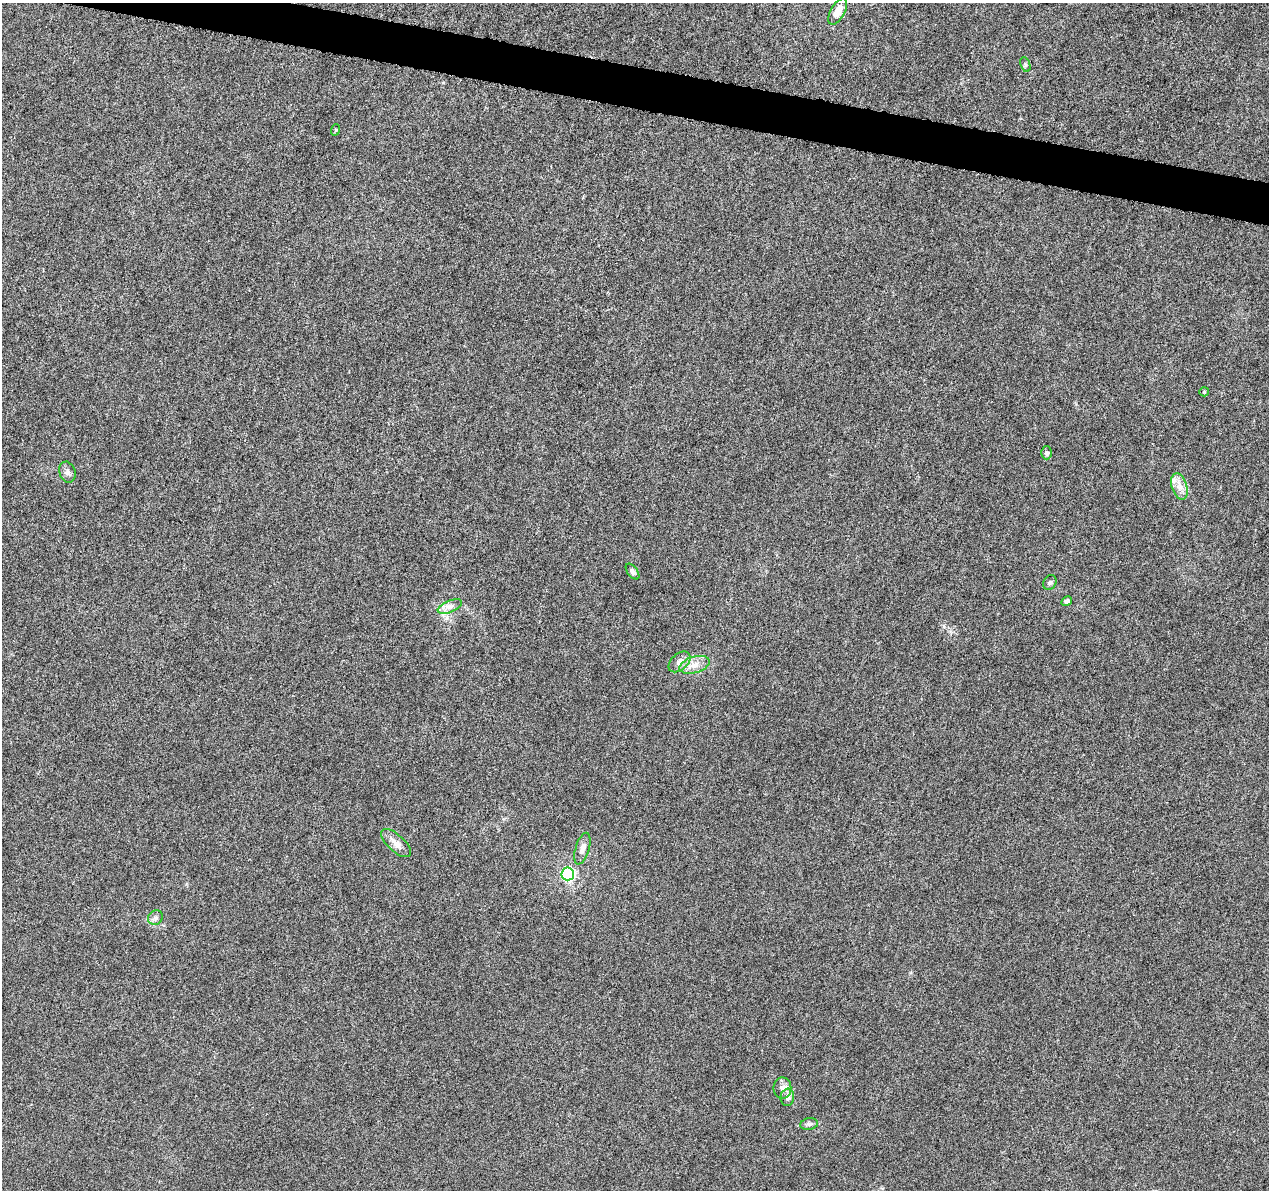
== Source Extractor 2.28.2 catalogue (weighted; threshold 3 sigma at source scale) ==
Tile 11 of 4 x 4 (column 3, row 3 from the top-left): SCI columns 2538-3804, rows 1421-2608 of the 5093 x 5273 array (HDU 1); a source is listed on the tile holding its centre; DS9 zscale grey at full resolution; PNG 1271 x 1192 px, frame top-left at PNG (2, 3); each listed source drawn as its Kron ellipse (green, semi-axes under 4 px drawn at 4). Shown black and unused: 3% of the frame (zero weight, under 5 of 10 exposures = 1% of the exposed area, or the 3 px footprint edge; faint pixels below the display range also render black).
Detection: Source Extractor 2.28.2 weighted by HDU 2 'WHT'; one run over the whole footprint, this tile lists its part. Background 5.98e-04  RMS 8.6e-04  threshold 0.00351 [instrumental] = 3 sigma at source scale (4.09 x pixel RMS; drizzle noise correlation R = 1.36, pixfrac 0.8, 0.0396/0.0396 arcsec/px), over >= 5 px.
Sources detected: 22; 2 inside a brighter listed object's ellipse — not listed separately; the other 20 listed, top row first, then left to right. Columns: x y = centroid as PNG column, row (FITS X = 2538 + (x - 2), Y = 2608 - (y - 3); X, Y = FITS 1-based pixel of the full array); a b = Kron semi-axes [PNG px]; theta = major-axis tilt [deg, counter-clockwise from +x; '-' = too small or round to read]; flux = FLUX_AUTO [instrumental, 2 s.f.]
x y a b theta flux
838 11 14 7 61 1.1
1025 65 8 4 -71 0.14
335 130 6 4 71 0.081
1204 392 5 4 - 0.086
1046 453 6 5 - 0.19
67 472 11 8 -71 0.33
1179 486 13 7 -72 0.57
633 572 9 5 -53 0.21
1050 582 8 6 58 0.17
1067 601 6 4 29 0.19
450 607 13 6 23 0.44
679 662 13 8 41 0.45
695 665 15 8 16 0.72
396 843 19 8 -42 0.65
582 849 16 7 73 0.48
568 874 6 6 - 13
155 918 8 7 - 0.25
782 1088 10 9 - 0.44
787 1097 8 7 - 0.33
809 1124 9 5 9 0.21